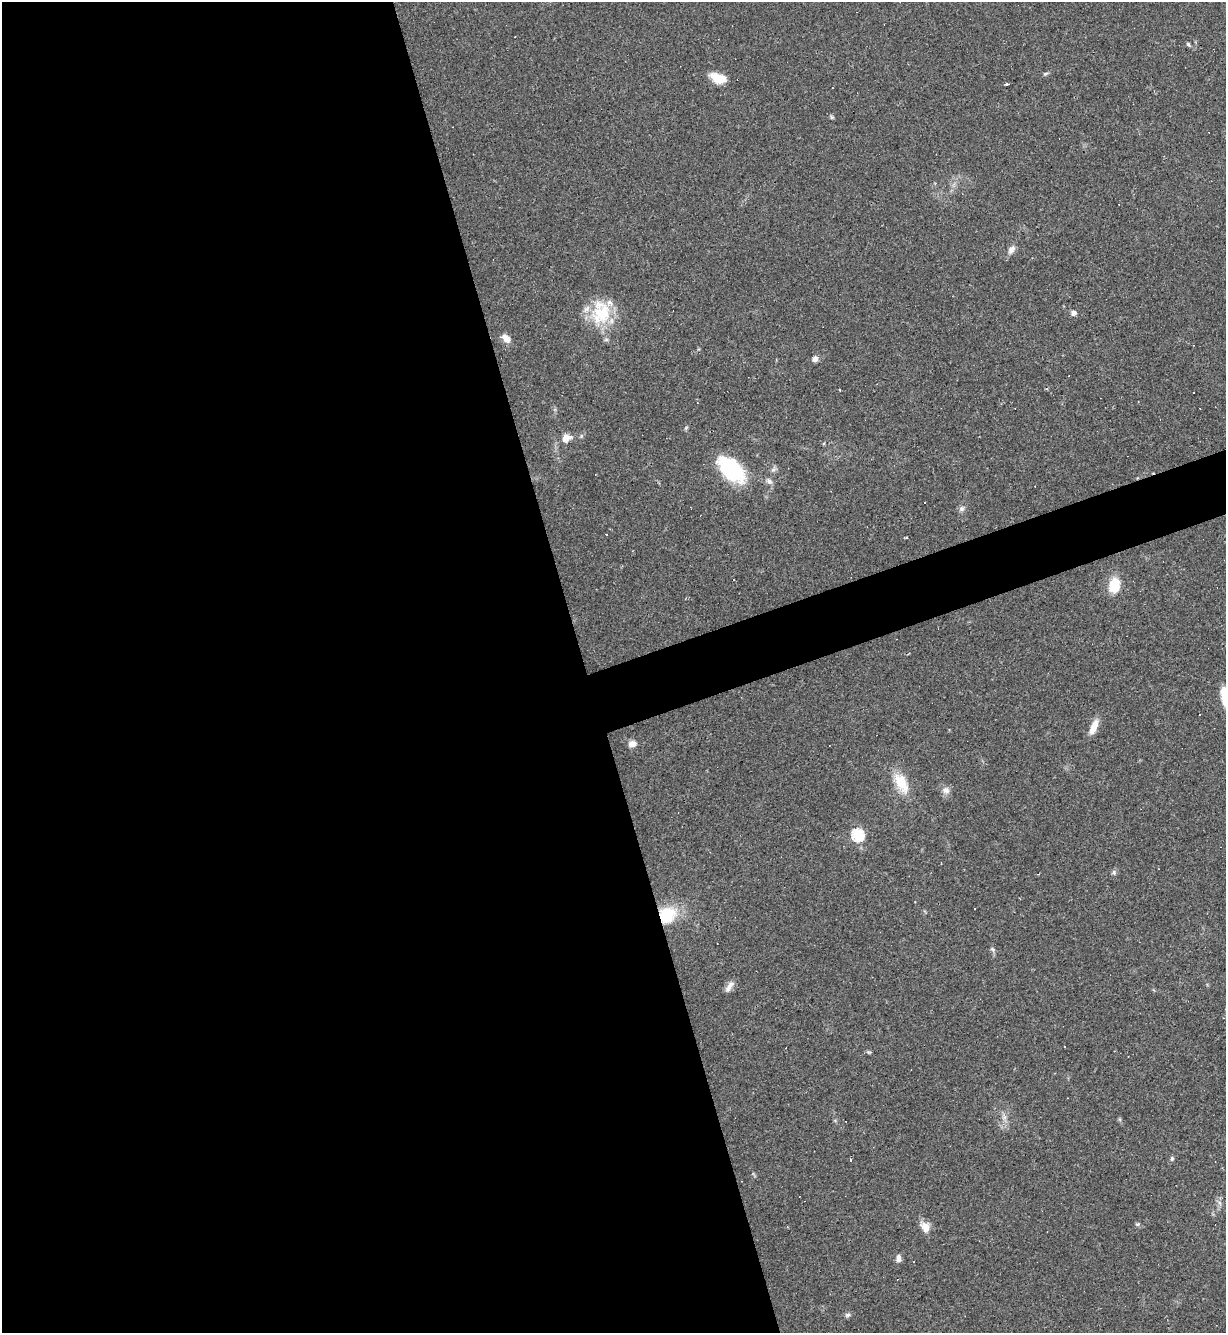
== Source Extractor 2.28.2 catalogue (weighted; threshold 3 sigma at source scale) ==
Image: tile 9 of 4 x 4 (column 1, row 3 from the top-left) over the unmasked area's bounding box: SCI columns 146-1369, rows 1332-2662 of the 5310 x 5323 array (HDU 1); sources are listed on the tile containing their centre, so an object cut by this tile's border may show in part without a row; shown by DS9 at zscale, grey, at full resolution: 1 PNG px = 1 image px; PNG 1228 x 1335 px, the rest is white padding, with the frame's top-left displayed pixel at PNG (2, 2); no overlay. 50% of this frame is shown black and not used: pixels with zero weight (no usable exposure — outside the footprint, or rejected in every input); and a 3 px margin inside the footprint's outer edge (the drizzle kernel's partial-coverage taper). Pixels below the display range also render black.
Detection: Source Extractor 2.28.2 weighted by HDU 2 'WHT'; one run over the whole footprint, this tile lists its part. Background 0.0585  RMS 0.0068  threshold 0.0307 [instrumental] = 3 sigma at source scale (4.5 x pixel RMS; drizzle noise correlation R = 1.50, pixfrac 1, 0.05/0.05 arcsec/px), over >= 5 px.
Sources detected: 50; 14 cosmic-ray / hot-pixel residue — not listed; the other 36 listed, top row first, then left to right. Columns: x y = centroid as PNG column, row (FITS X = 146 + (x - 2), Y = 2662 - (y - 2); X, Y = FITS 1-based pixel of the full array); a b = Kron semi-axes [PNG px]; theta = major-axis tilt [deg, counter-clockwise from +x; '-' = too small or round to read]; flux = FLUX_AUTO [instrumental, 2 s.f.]
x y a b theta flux
1188 44 6 4 -51 1.2
1045 74 7 4 30 1.1
718 78 20 11 -22 10
1007 84 3 3 - 2.9
832 117 6 5 - 0.98
1011 249 11 7 54 3.7
1074 313 7 6 - 2.3
601 314 32 25 51 32
506 338 11 7 -39 6.1
815 359 8 7 - 2.6
686 428 6 4 57 0.88
566 438 12 10 33 6.1
731 469 37 19 -43 47
773 470 8 4 19 1.5
769 481 10 6 -39 2.5
962 508 8 7 - 2.2
906 537 3 2 - 1.1
733 580 2 2 - 0.52
1114 585 18 13 81 14
1200 714 3 2 - 0.98
1094 727 18 7 67 8.3
632 744 9 7 11 4.1
901 783 25 12 -61 17
946 790 10 9 - 3.5
858 835 6 6 - 73
1114 872 8 4 -83 1.2
666 915 13 11 28 31
993 949 8 5 -45 1.3
729 986 17 6 57 3.9
1004 1117 7 4 -72 2
1172 1158 6 5 - 1.1
851 1160 3 3 - 1.3
1220 1203 7 4 -71 1.6
925 1227 11 9 -56 7.8
898 1258 9 6 88 3
847 1315 8 5 15 1.6
Overlapping masked pixels (flux is a lower limit): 1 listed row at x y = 666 915